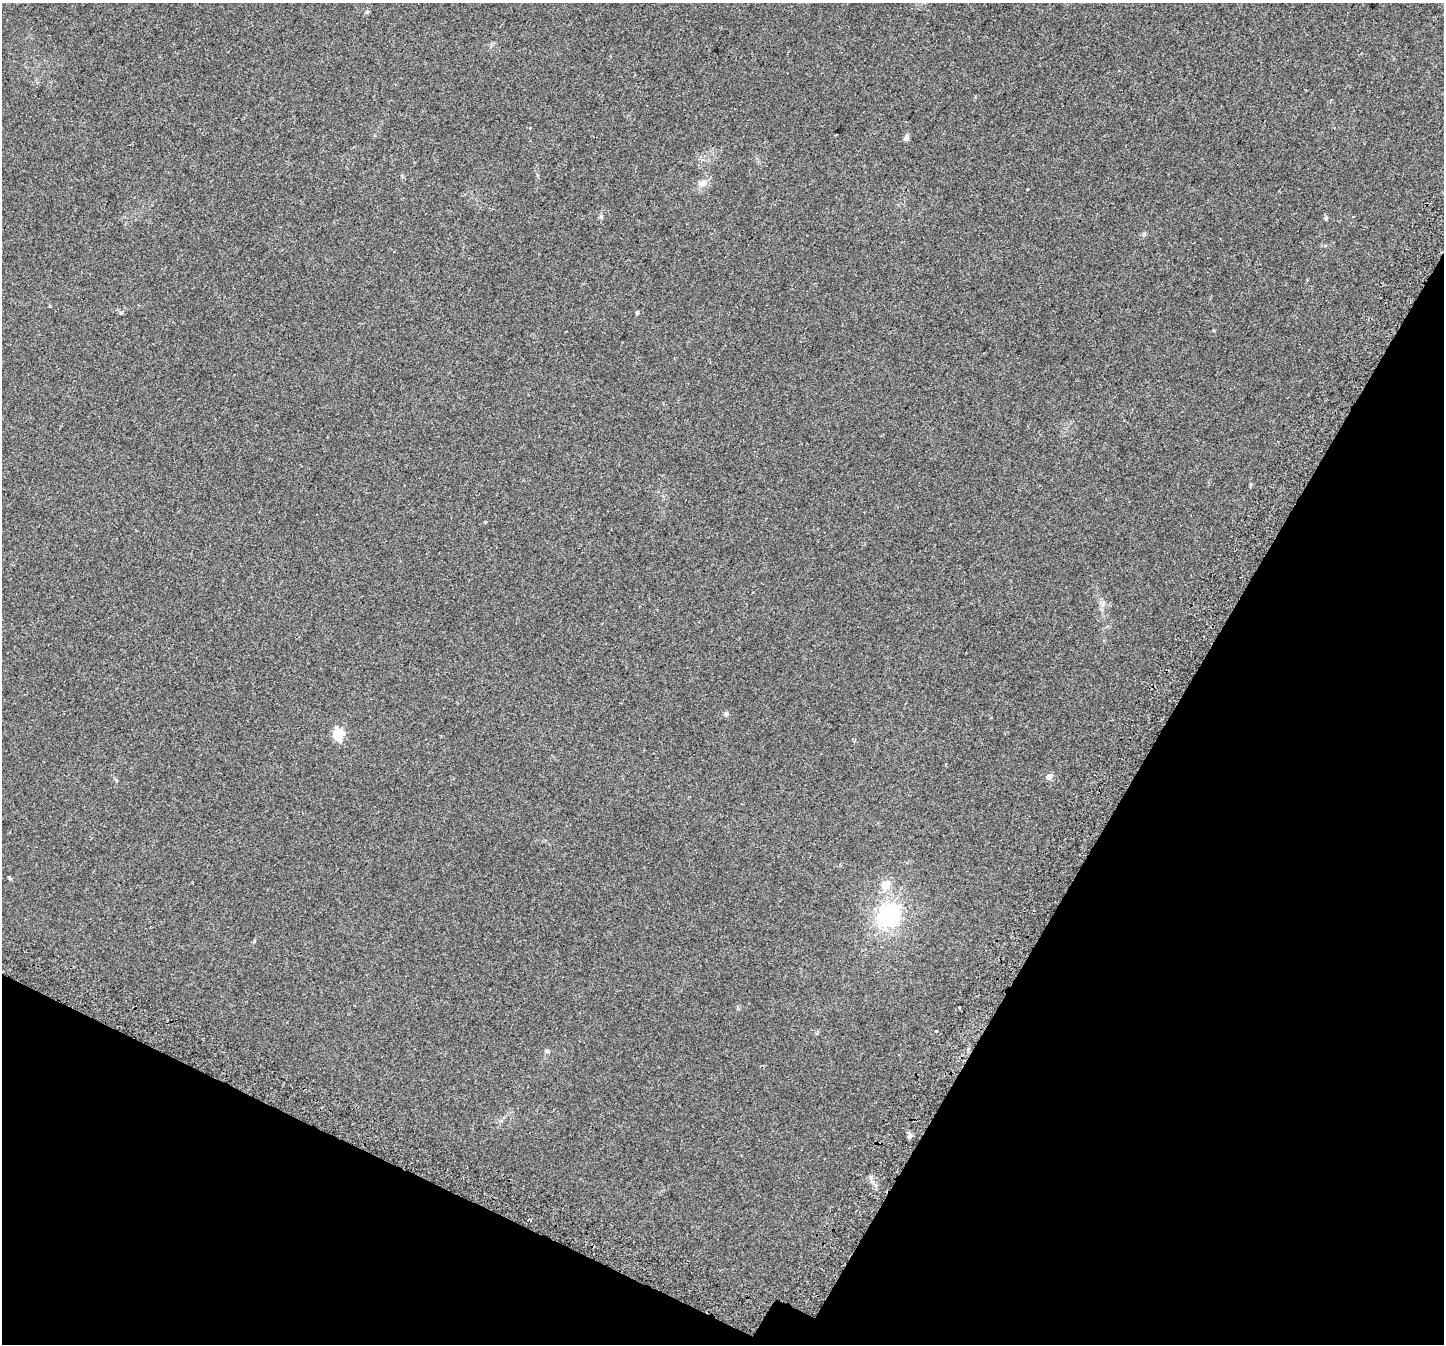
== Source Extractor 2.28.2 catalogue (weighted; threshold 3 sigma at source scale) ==
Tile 15 of 4 x 4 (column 3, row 4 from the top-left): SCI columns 2950-4391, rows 342-1683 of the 5890 x 5987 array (HDU 1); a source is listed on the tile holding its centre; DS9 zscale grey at full resolution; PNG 1446 x 1346 px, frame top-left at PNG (2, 3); no overlay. Shown black and unused: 26% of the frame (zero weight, under 2 of 3 exposures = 4% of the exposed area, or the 3 px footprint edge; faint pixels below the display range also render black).
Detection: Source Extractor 2.28.2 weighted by HDU 2 'WHT'; one run over the whole footprint, this tile lists its part. Background 0.0629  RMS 0.0063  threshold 0.0284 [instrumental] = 3 sigma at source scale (4.5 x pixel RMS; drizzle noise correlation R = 1.50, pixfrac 1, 0.0396/0.0396 arcsec/px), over >= 5 px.
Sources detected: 20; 1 cosmic-ray / hot-pixel residue — not listed; the other 19 listed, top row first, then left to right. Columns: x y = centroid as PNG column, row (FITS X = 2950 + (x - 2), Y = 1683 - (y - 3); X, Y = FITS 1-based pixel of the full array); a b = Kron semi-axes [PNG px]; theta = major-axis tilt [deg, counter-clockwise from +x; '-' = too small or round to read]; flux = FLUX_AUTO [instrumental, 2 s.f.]
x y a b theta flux
367 12 6 5 - 0.85
530 128 3 3 - 1.1
906 138 9 6 79 1.7
702 184 10 8 8 3.6
601 217 6 5 - 0.95
1326 218 6 3 73 0.7
1144 234 6 4 72 0.81
637 312 4 3 - 0.91
121 313 5 5 - 0.77
726 714 7 6 - 1.4
338 734 6 5 - 45
1049 777 5 5 - 4.3
9 877 5 4 - 0.78
886 885 12 9 51 6.8
888 915 29 22 42 46
959 1007 3 2 - 1.3
936 1031 4 3 - 2.1
547 1051 7 5 -21 0.95
909 1136 7 5 63 1.4
Unlisted compact peaks at least as high as the median listed source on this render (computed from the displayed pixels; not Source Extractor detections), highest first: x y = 871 1178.